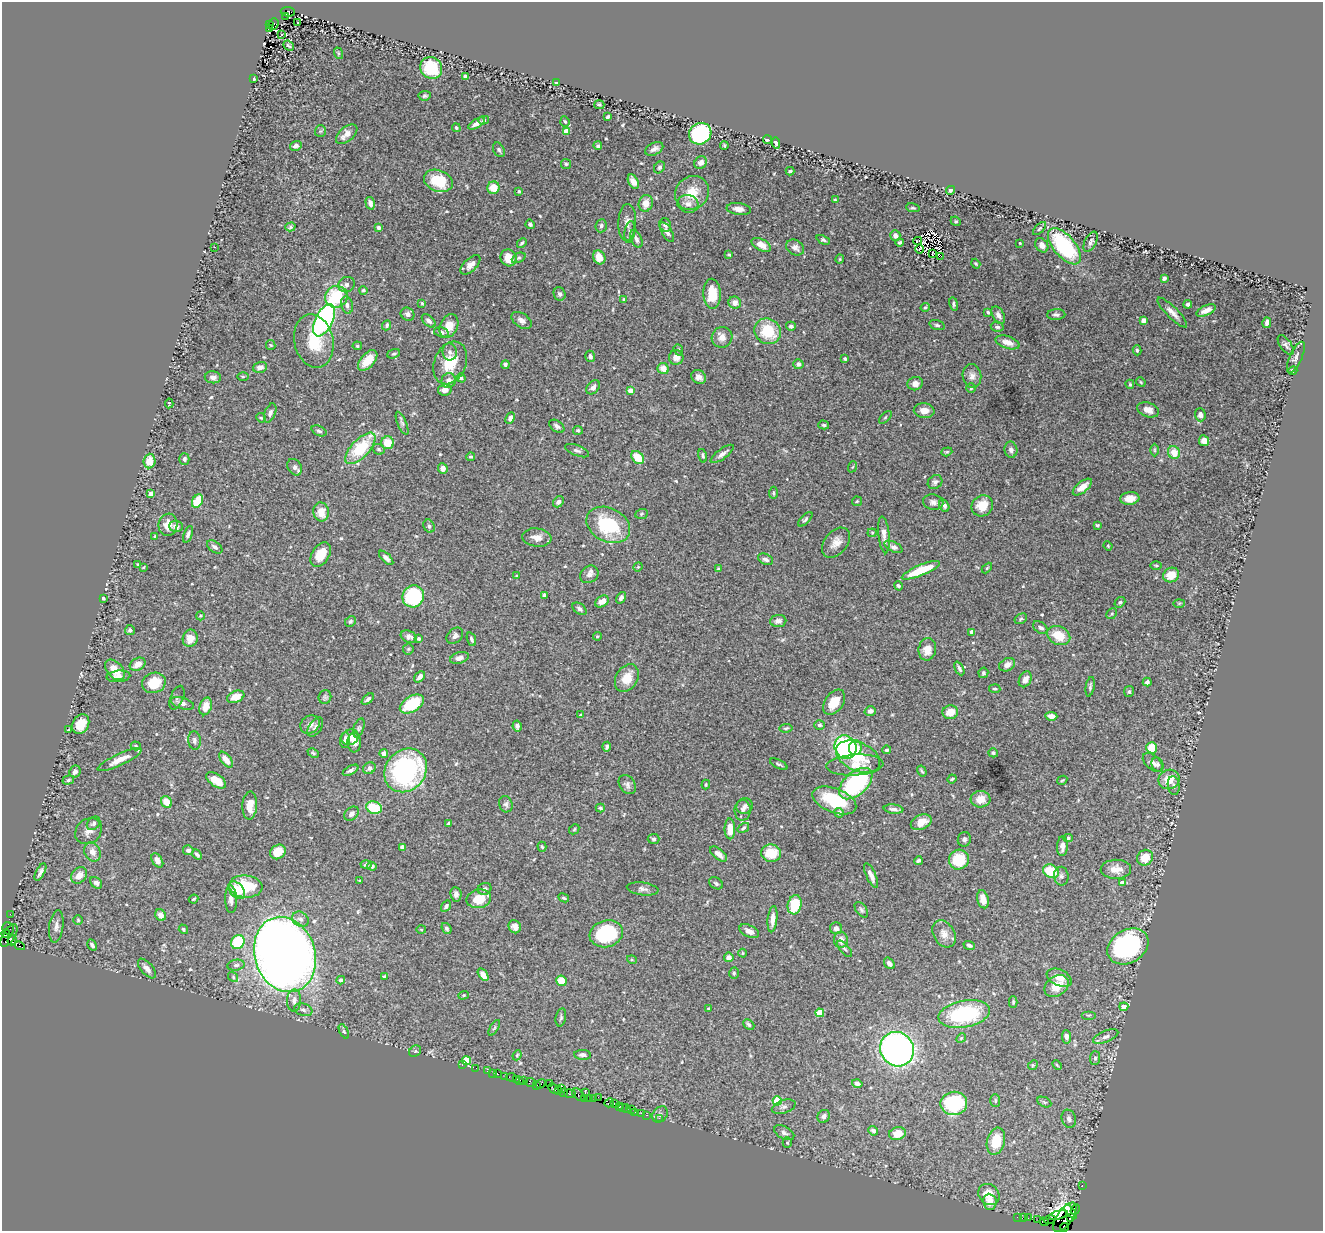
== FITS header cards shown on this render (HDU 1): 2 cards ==
NAXIS1  =                 1321
NAXIS2  =                 1229

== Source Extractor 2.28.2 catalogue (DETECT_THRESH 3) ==
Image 1321 x 1229 px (HDU 1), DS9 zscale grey, 1 PNG px = 1 image px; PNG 1325 x 1233 px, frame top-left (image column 1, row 1229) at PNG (2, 2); each listed source drawn as its Kron ellipse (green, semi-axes under 4 px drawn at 4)
Background 2.24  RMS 0.043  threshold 0.128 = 3 sigma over >= 5 px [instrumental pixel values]
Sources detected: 550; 4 with non-positive FLUX_AUTO (blend fragments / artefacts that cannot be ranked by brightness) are neither listed nor drawn; of the other 546, the 500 brightest by FLUX_AUTO listed and drawn (46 fainter detections omitted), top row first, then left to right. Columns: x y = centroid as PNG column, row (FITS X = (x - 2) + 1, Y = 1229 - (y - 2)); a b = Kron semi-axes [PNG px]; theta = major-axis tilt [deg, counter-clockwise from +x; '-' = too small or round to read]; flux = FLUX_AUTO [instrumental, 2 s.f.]
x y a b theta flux
288 12 7 4 -6 1300
285 16 3 2 - 220
298 22 3 2 - 9.9
269 24 3 2 - 230
273 24 6 4 66 540
269 28 2 2 - 180
282 35 4 3 - 9.5
288 46 6 3 -41 3.9
338 53 6 4 -71 3.3
431 68 11 10 - 120
465 77 4 3 - 6.5
254 79 3 2 - 3
557 83 4 3 - 40
425 96 6 5 - 5.8
599 105 5 4 - 4.9
608 117 4 3 - 5.6
484 120 5 4 - 4.2
565 121 5 4 - 5.2
477 124 9 4 30 15
456 128 4 3 - 3.2
320 131 6 5 - 4
566 131 4 4 - 38
347 134 12 7 39 27
700 134 11 10 - 340
767 140 4 3 - 7.9
776 143 5 4 - 7.4
296 146 6 5 - 11
598 146 4 4 - 5.4
724 146 4 3 - 3.7
654 149 10 6 27 12
499 150 8 5 -61 6.1
701 162 7 6 - 16
566 164 5 5 - 4.3
659 167 6 5 - 5.4
790 171 4 2 - 4.4
438 181 15 10 -21 110
633 181 8 4 -62 18
493 188 6 6 - 44
951 190 5 3 - 7.1
519 191 4 3 - 3.3
692 193 18 16 44 57
835 200 3 3 - 3.2
370 203 6 4 -74 15
646 203 8 7 - 28
688 204 10 9 - 17
913 208 7 4 -13 4
739 209 12 6 -8 15
956 221 5 4 - 3.7
627 223 19 9 88 22
530 224 5 4 - 5.5
665 225 7 6 - 9.7
601 226 7 5 85 7.8
290 227 5 4 - 4.5
378 228 4 4 - 8.4
1039 229 8 3 45 4.2
630 232 11 5 82 9.3
667 232 11 5 -59 12
895 235 5 5 - 16
636 239 9 5 -66 10
823 240 7 4 -26 5
918 241 4 2 - 3.6
900 242 4 3 - 5
1091 242 11 5 63 8.9
522 243 5 4 - 6.5
1020 243 3 2 - 2.9
761 245 10 5 -29 27
1042 245 8 6 -56 16
1064 246 22 10 -49 270
215 247 3 2 - 7.8
795 247 9 7 -30 14
919 249 4 2 - 6.6
933 254 3 2 - 4.5
729 255 4 3 - 5.6
941 256 3 2 - 4.5
599 257 7 6 - 36
509 258 8 7 - 46
519 258 7 4 25 4.8
840 259 4 4 - 3.1
976 264 5 4 - 3.8
470 265 12 6 44 19
1164 278 4 3 - 11
346 285 8 7 - 11
363 290 4 4 - 4.4
560 294 7 6 - 7.2
712 294 15 8 -87 68
336 297 11 10 - 130
624 299 4 4 - 3.4
422 303 4 3 - 3.3
735 303 6 6 - 21
954 304 7 4 -80 6
1188 304 4 3 - 7.9
347 305 9 6 -79 11
925 307 4 4 - 3.7
1206 310 10 5 24 17
988 312 4 3 - 3.7
1172 312 20 5 -45 19
408 314 7 6 - 13
998 315 9 5 -58 13
1056 315 9 5 2 8.4
324 320 17 8 64 530
521 320 11 7 -34 15
1143 320 4 4 - 27
429 321 8 5 -44 10
1267 323 5 4 - 9.9
387 325 5 4 - 5.6
937 325 8 4 -15 5.8
449 326 12 8 65 37
791 326 5 4 - 8.2
997 327 6 4 -8 6.3
768 331 14 12 -34 110
441 332 7 5 -15 8
722 337 11 10 - 22
314 341 27 19 -77 94
1008 342 12 6 -18 24
271 345 5 4 - 2.9
1286 345 11 5 -55 8.4
357 346 5 4 - 3.6
678 350 6 4 -70 3.9
1137 350 5 4 - 4.3
450 352 8 7 - 11
394 354 6 4 22 4.7
590 356 5 5 - 6.4
676 357 7 7 - 16
1296 357 17 6 66 11
845 359 3 3 - 4.3
368 360 12 6 48 40
450 363 22 16 67 82
798 364 5 5 - 10
505 365 4 3 - 6.3
260 367 7 5 17 15
663 369 6 5 - 28
1293 371 4 4 - 22
972 376 12 9 -80 16
213 377 8 6 -5 12
243 377 5 3 - 2.9
699 377 8 6 -35 15
461 378 5 4 - 6.3
449 381 7 7 - 16
1141 382 5 4 - 3.6
915 384 8 6 15 17
1130 384 4 3 - 3.2
593 387 8 5 48 11
971 388 5 5 - 4.4
445 390 7 5 11 16
631 391 4 4 - 41
169 403 5 2 - 3.6
1148 410 11 7 -19 20
924 411 10 7 -8 23
270 413 10 5 69 9
1200 415 6 5 - 10
885 417 8 3 45 3.1
261 418 5 4 - 3.5
510 418 6 4 63 10
402 423 12 4 -67 8.4
824 425 5 4 - 4.2
557 426 8 5 -35 9
578 430 5 4 - 4.4
319 431 8 5 -23 6.8
1204 441 5 5 - 20
388 443 6 6 - 48
360 448 20 9 47 140
378 449 6 5 - 5.5
1011 450 8 6 -79 9.7
1154 450 6 4 -89 4.1
577 451 12 5 -21 8.8
947 452 5 4 - 3.5
1174 453 6 6 - 41
722 454 14 5 36 13
703 456 7 4 -75 5.8
471 457 4 4 - 4
638 457 7 5 -49 57
184 459 6 5 - 8.2
149 461 7 6 - 43
295 467 9 6 -56 12
852 467 6 3 69 3.2
443 468 5 5 - 16
935 482 8 6 39 9.7
1082 487 11 5 38 27
773 493 6 4 86 3.9
151 494 4 4 - 15
1130 498 9 6 6 23
197 501 7 5 62 70
857 501 5 5 - 3.9
558 502 6 4 48 8.9
933 502 10 7 -13 12
944 505 7 4 -62 9.8
982 506 11 10 - 50
321 512 9 7 -80 36
642 514 6 5 - 4.1
805 519 9 4 46 5.7
168 525 11 9 81 31
608 525 23 17 -27 180
1097 525 4 3 - 3.8
176 526 6 5 - 14
429 526 7 5 -64 7.3
872 533 4 4 - 3.2
188 534 9 4 68 8.3
884 535 19 5 -84 20
155 536 4 3 - 3.3
537 538 14 9 -6 24
836 543 17 11 49 27
1108 546 5 4 - 2.9
215 547 8 5 -36 9.4
893 547 10 5 -26 13
321 554 13 8 58 50
386 558 9 4 -45 10
766 559 8 5 -25 9.9
138 564 4 3 - 3
1156 565 6 3 -1 3.2
144 567 3 2 - 3
638 567 5 4 - 3.1
987 568 6 3 45 2.9
719 569 3 3 - 8.8
921 570 20 5 22 78
589 574 10 8 40 14
1171 575 8 7 - 40
517 576 4 3 - 3.1
898 586 4 4 - 6.1
544 595 4 3 - 5.1
413 596 11 10 - 300
103 598 4 3 - 7
621 598 6 4 57 9
602 601 7 5 33 25
1120 602 6 4 39 5
1179 603 6 4 2 3.6
580 609 8 5 -37 8.5
1112 614 6 5 - 4.6
200 616 4 4 - 3
1021 619 7 4 33 5.5
350 621 5 5 - 5.5
778 621 8 6 6 12
1041 628 8 5 -34 9.4
130 630 5 5 - 6.4
972 632 4 3 - 19
1059 635 12 9 -25 57
455 636 9 7 43 11
597 636 4 3 - 3.4
409 637 8 5 -22 14
190 638 9 7 78 28
418 639 4 4 - 6.1
471 639 7 4 -69 5.7
408 649 5 5 - 4.1
927 649 11 8 80 34
460 658 9 5 17 17
138 664 8 6 28 24
1007 665 8 6 30 16
959 668 7 3 -64 6.5
115 670 12 7 -47 43
983 673 5 5 - 5.3
118 676 12 5 6 16
420 677 6 4 46 11
627 678 15 10 58 47
1025 679 8 6 61 18
1147 682 4 3 - 6.7
154 683 12 10 20 67
1090 687 10 4 79 5.8
995 689 5 3 - 4
1129 692 5 5 - 6.2
236 697 9 5 22 35
325 697 7 6 - 5.9
177 698 12 6 69 8.3
368 699 7 4 39 7.3
834 702 14 9 55 48
182 703 12 5 -16 12
412 704 13 7 30 120
206 706 9 6 74 32
870 711 6 4 16 11
950 712 8 6 13 36
580 715 3 3 - 4.2
1051 716 6 4 -6 25
81 724 10 8 61 46
310 724 10 8 35 16
819 725 5 5 - 5.9
517 726 5 4 - 9.3
315 727 11 6 56 9.2
359 728 10 5 71 6.5
786 728 6 3 8 3.7
69 730 3 3 - 3.2
350 737 9 7 28 24
194 740 9 6 -84 9.6
345 740 8 5 86 13
354 743 10 7 -86 17
136 746 5 4 - 4
607 747 5 3 - 6.6
846 747 12 11 - 380
855 748 7 6 - 27
1152 748 5 5 - 72
886 750 4 3 - 5
313 753 6 4 -24 4.3
384 753 4 4 - 11
993 753 5 4 - 5.6
858 757 23 14 -24 86
119 760 24 5 25 32
226 760 9 5 -52 27
1153 763 12 7 -41 14
779 764 9 3 -25 5.5
855 765 28 10 4 47
1157 765 7 6 - 6.1
369 768 6 5 - 12
350 770 8 4 30 7.5
406 770 23 20 49 440
922 771 6 3 -59 4
75 772 6 5 - 9.3
952 779 4 3 - 3.1
1169 779 11 9 20 44
68 780 6 4 19 5.1
216 780 11 6 -34 40
1062 780 5 3 - 3.2
856 784 20 11 42 310
627 785 10 7 -55 11
706 785 5 3 - 3
1174 786 9 6 -82 7.8
981 799 10 8 4 29
834 800 23 12 -21 140
167 802 6 5 - 43
506 804 8 6 -75 8
250 805 14 7 87 34
745 806 8 7 - 9.4
374 808 8 6 -20 100
600 808 4 3 - 4.2
893 809 10 4 -7 10
743 810 10 8 89 12
839 813 5 4 - 15
351 814 8 6 44 8.6
921 822 11 7 24 33
94 823 7 6 - 8
449 823 4 3 - 4.8
743 828 6 4 34 5.1
574 829 6 4 46 3.5
730 829 10 5 -89 38
89 831 14 12 40 22
1068 838 5 4 - 3.7
654 839 6 5 - 6
964 839 7 6 - 7
1062 846 10 5 87 16
402 847 4 4 - 9.9
542 847 5 4 - 3.6
188 850 5 5 - 9.1
92 852 10 7 -66 21
278 852 8 6 38 41
771 853 10 8 -8 73
197 854 6 3 -47 6.3
718 854 10 5 -40 15
1145 858 8 7 - 50
959 860 10 9 - 95
157 861 8 5 -59 16
918 861 4 3 - 6
366 865 5 4 - 6.9
372 866 5 4 - 9.3
1116 869 15 9 1 31
1051 871 8 6 -26 92
40 872 9 4 62 10
79 875 9 7 46 25
871 876 13 4 -65 17
1061 876 9 7 -82 10
360 881 3 2 - 2.9
96 883 7 5 -44 8.7
716 883 7 5 -31 6
1122 883 4 4 - 13
245 886 17 11 -5 100
485 889 7 6 - 10
643 889 16 6 -8 12
237 890 10 6 -49 52
456 894 7 5 -83 10
564 898 5 4 - 5.1
193 899 5 3 - 3.7
231 899 14 6 -88 15
479 899 12 9 12 57
983 899 9 5 -76 32
795 905 10 7 75 100
446 906 6 4 56 7
861 910 9 5 -53 7
10 914 2 2 - 35
161 915 6 5 - 17
300 919 9 7 -31 13
772 919 13 5 84 20
78 920 5 5 - 3.8
56 926 16 7 82 16
515 927 7 6 - 12
447 928 6 4 -53 7.1
836 928 6 6 - 13
8 929 6 5 - 380
183 929 5 4 - 4.9
421 930 5 3 - 3
749 931 10 6 -25 16
6 933 4 3 - 340
606 934 17 13 16 180
944 934 14 10 -60 24
9 935 13 6 57 1400
12 940 5 3 - 800
841 940 8 7 - 19
238 942 7 6 - 130
92 945 6 4 -61 8
969 945 6 4 -21 6.9
20 946 5 3 - 850
1128 946 22 16 31 480
845 949 10 4 -51 6.8
742 953 4 3 - 2.8
285 954 38 30 -73 3700
729 957 5 4 - 15
632 960 5 3 - 2.9
889 963 6 4 -50 13
236 965 8 5 8 7.6
147 969 12 6 -49 14
734 973 5 4 - 4.2
483 975 7 4 -57 24
233 977 5 4 - 4.1
384 977 4 4 - 4
1059 978 13 8 -25 30
341 980 4 4 - 11
561 981 5 5 - 53
1056 986 13 10 36 50
463 995 5 4 - 3.8
294 1000 11 7 87 18
1013 1002 6 4 90 3.7
1124 1007 4 4 - 31
708 1008 3 2 - 2.8
303 1010 9 6 -16 10
820 1013 4 4 - 85
964 1014 26 13 11 260
1088 1015 7 4 0 3.6
561 1017 9 5 78 5.9
749 1024 6 4 -43 7.5
494 1028 9 3 60 4.4
344 1031 8 4 -63 4.6
1066 1037 7 4 -83 9.7
1106 1037 13 5 22 13
961 1038 5 4 - 3.5
897 1049 17 16 - 1100
415 1051 6 5 - 5.1
517 1055 5 3 - 3.2
583 1055 8 5 -4 11
1095 1058 7 5 88 6
466 1060 4 4 - 76
462 1065 2 2 - 31
1033 1065 5 4 - 3.1
1057 1065 5 3 - 2.9
476 1068 2 2 - 24
487 1071 3 3 - 87
492 1073 2 2 - 28
497 1074 4 3 - 250
505 1076 2 2 - 29
511 1077 5 3 - 210
516 1079 2 2 - 110
520 1080 3 2 - 110
523 1081 4 2 - 190
530 1082 5 4 - 360
857 1083 5 4 - 8.6
541 1084 5 3 - 360
549 1084 2 2 - 160
537 1085 3 2 - 150
553 1088 6 3 -46 330
561 1089 3 2 - 120
558 1090 3 2 - 110
564 1092 2 2 - 25
585 1093 3 2 - 240
570 1094 6 3 -13 420
579 1095 7 5 -46 770
598 1097 2 2 - 94
585 1098 2 2 - 37
590 1099 3 3 - 200
594 1099 4 2 - 210
777 1101 4 4 - 88
995 1101 6 5 - 4.6
1044 1102 7 4 -25 5.1
609 1103 5 3 - 280
614 1103 3 3 - 170
954 1103 13 12 - 210
620 1107 3 3 - 120
622 1107 4 2 - 130
784 1107 12 6 19 11
626 1109 4 3 - 150
631 1110 3 3 - 150
635 1112 2 2 - 77
641 1113 2 2 - 59
660 1114 9 7 51 8.5
647 1115 3 2 - 150
824 1116 7 6 - 13
659 1118 2 2 - 41
1069 1119 9 7 -71 10
873 1131 5 4 - 8.7
784 1133 11 6 -27 10
897 1134 8 6 14 44
996 1141 14 9 74 71
787 1143 5 4 - 4.9
1082 1186 3 2 - 97
989 1195 11 9 -44 57
990 1202 8 6 -84 23
1075 1210 5 3 - 420
1071 1212 8 2 -51 560
1058 1215 10 4 14 1200
1017 1217 3 2 - 70
1065 1217 17 7 55 2200
1070 1217 3 3 - 230
1023 1218 4 3 - 120
1028 1218 3 2 - 59
1050 1219 6 2 14 170
1038 1220 2 2 - 32
1044 1222 5 3 - 390
1065 1227 4 3 - 110
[46 fainter detections neither listed nor drawn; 4 non-positive-flux detections neither listed nor drawn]